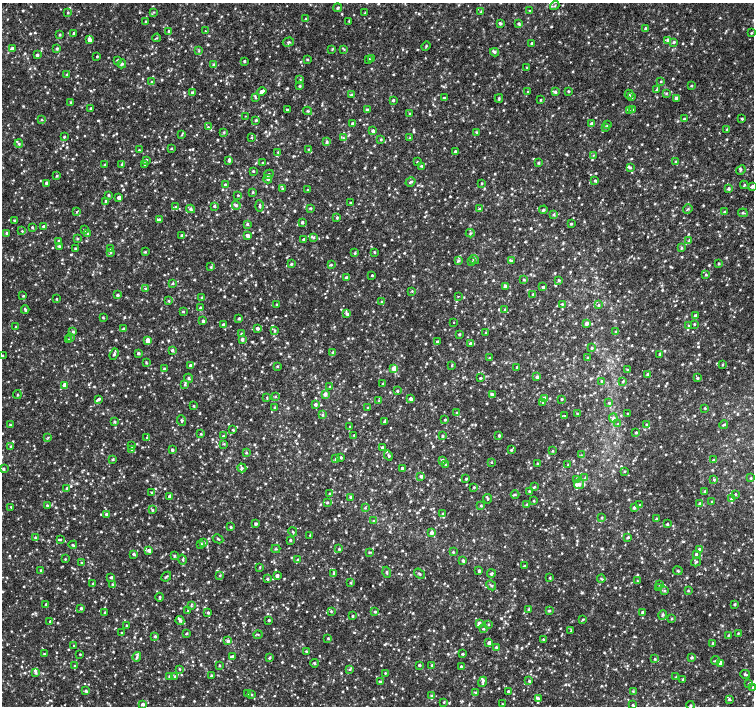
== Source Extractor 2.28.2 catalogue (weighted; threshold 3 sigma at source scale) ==
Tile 10 of 4 x 4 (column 2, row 3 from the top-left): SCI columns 1503-3005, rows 1575-2981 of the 6016 x 6028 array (HDU 1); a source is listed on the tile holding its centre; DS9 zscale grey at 2 x 2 block average (1 PNG px = mean of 2 x 2 image px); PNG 756 x 708 px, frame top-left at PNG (2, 3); each listed source drawn as its Kron ellipse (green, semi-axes under 4 px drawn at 4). Shown black and unused: <1% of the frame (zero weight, under 2 of 3 exposures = <1% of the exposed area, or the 3 px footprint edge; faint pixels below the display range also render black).
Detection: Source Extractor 2.28.2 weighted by HDU 2 'WHT'; one run over the whole footprint, this tile lists its part. Background 0.00558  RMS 0.003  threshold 0.0133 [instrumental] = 3 sigma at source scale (4.5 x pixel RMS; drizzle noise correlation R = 1.50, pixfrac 1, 0.0396/0.0396 arcsec/px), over >= 5 px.
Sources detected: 1494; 3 coinciding with a brighter row at this scale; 26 inside a brighter listed object's ellipse — not listed separately; of the other 1465, all 500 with FLUX_AUTO >= 0.654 (the completeness limit of this list) listed and drawn (965 fainter detections not listed), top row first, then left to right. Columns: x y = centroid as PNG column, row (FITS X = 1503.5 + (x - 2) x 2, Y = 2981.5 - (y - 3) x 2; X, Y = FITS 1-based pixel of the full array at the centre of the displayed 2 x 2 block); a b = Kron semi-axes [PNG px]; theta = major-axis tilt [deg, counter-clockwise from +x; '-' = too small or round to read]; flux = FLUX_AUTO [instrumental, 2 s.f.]
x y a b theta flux
555 6 5 3 - 0.84
337 8 4 2 - 0.98
481 11 4 2 - 0.67
530 11 3 3 - 0.86
153 12 3 3 - 0.66
68 13 3 3 - 0.71
365 13 3 3 - 0.71
306 19 3 2 - 0.71
146 21 2 2 - 0.78
349 21 3 2 - 0.66
500 23 3 2 - 1.3
519 23 3 3 - 1.4
645 28 3 3 - 1.1
169 31 3 3 - 1.7
205 31 2 2 - 0.71
73 33 4 2 - 0.84
751 33 3 2 - 0.66
60 35 3 3 - 0.81
157 38 4 3 - 0.79
89 40 3 2 - 4.4
668 40 4 3 - 2
288 42 5 3 - 1.1
674 42 3 3 - 0.95
532 43 3 3 - 1.5
426 46 5 2 - 0.7
13 49 3 3 - 3.2
57 49 3 3 - 1.2
332 49 3 3 - 0.67
344 49 4 3 - 0.78
199 51 3 3 - 0.68
494 52 4 3 - 1.1
37 55 2 2 - 1.7
97 56 3 2 - 0.81
372 58 3 3 - 1.1
307 59 3 2 - 0.76
369 59 3 3 - 1.1
117 60 4 3 - 0.84
244 61 3 2 - 0.86
122 64 4 3 - 1.2
213 64 3 3 - 0.81
527 68 3 2 - 0.7
67 74 3 3 - 1.1
300 80 3 3 - 0.7
661 81 3 2 - 0.68
152 82 3 3 - 1.1
300 86 3 3 - 0.87
691 86 2 2 - 0.8
657 90 4 3 - 1.1
568 91 3 3 - 0.86
262 92 5 3 - 2.8
528 92 3 2 - 0.73
555 92 4 4 - 1.6
192 93 4 3 - 1.8
666 93 3 3 - 0.81
629 94 4 3 - 0.72
351 95 3 3 - 0.9
256 97 4 3 - 0.84
631 97 3 2 - 1.5
444 98 4 2 - 1.6
499 98 4 2 - 0.92
677 98 4 3 - 3.6
393 100 2 2 - 1.1
540 100 3 2 - 0.72
70 102 3 2 - 0.73
91 108 2 2 - 0.69
287 110 2 2 - 0.85
367 110 2 2 - 2.4
632 110 4 3 - 0.72
308 111 4 3 - 0.82
630 111 3 3 - 0.81
410 114 3 2 - 0.91
245 116 2 2 - 0.68
684 119 3 2 - 0.76
742 119 2 2 - 1
42 120 3 3 - 0.71
256 120 3 3 - 0.81
352 123 3 2 - 0.86
592 123 3 3 - 2.7
607 125 3 3 - 0.73
208 127 3 3 - 0.82
605 128 4 3 - 0.67
727 129 3 3 - 0.86
373 131 4 3 - 2.1
224 132 3 3 - 0.84
477 132 3 3 - 0.8
182 135 4 3 - 0.68
64 137 3 3 - 0.87
251 138 2 2 - 1.8
343 138 3 3 - 0.81
410 138 3 3 - 0.69
381 139 3 3 - 0.71
327 142 3 3 - 1.3
19 144 4 4 - 1.1
171 149 3 2 - 0.67
308 149 4 3 - 0.87
139 150 3 2 - 0.81
455 151 3 3 - 1.1
278 152 3 2 - 0.67
593 155 3 3 - 0.75
146 160 4 3 - 1.1
229 160 4 2 - 1.4
417 162 3 2 - 0.69
676 162 3 3 - 0.97
262 163 3 3 - 0.69
538 163 3 3 - 1
122 164 3 3 - 0.85
105 165 3 2 - 0.85
145 165 3 3 - 0.69
421 166 3 3 - 0.77
630 167 3 3 - 1
741 170 5 2 - 0.73
253 171 3 2 - 0.74
269 174 5 3 - 1.1
57 176 3 2 - 0.77
268 179 4 3 - 1.2
595 181 3 3 - 1
410 182 5 2 - 1.2
46 183 3 2 - 2
482 183 3 3 - 0.7
225 184 3 3 - 0.66
744 185 4 2 - 0.76
752 186 3 3 - 1.5
282 189 3 3 - 0.87
728 189 3 3 - 1.4
308 190 2 2 - 1.1
253 192 3 3 - 0.66
108 195 3 2 - 1.1
238 195 3 2 - 0.66
119 197 3 3 - 3.5
106 201 3 3 - 0.82
350 203 3 3 - 0.75
236 205 4 3 - 1.4
214 206 3 3 - 1
260 206 5 3 - 1.2
175 207 3 3 - 0.97
310 208 3 3 - 0.73
191 209 4 4 - 1.5
480 209 3 3 - 0.96
688 209 5 3 - 0.89
543 210 4 3 - 1.2
76 212 3 2 - 0.66
725 212 3 3 - 1
743 213 5 3 - 0.97
554 214 4 3 - 1
337 217 3 3 - 0.85
159 219 3 3 - 0.9
14 220 3 2 - 0.68
302 222 3 2 - 1.5
247 224 3 3 - 1.2
571 224 2 2 - 0.94
32 227 3 2 - 0.74
44 227 3 3 - 2.3
84 230 4 3 - 1.1
22 231 3 2 - 0.7
7 233 3 3 - 1.6
87 233 3 3 - 0.94
470 233 4 4 - 1.1
181 235 3 2 - 0.96
248 235 3 3 - 3.6
314 237 3 3 - 0.85
77 239 3 2 - 0.72
303 239 3 2 - 1.2
58 241 3 3 - 1.1
689 241 4 3 - 1.1
59 246 3 3 - 1
75 248 2 2 - 0.9
681 248 4 3 - 1
110 249 3 3 - 1.1
145 252 3 3 - 0.74
374 252 3 2 - 0.79
111 253 3 3 - 0.67
355 253 3 2 - 0.71
474 260 5 3 - 1.4
458 261 4 3 - 1.2
511 261 3 2 - 0.66
472 262 3 3 - 0.68
291 264 3 3 - 1
719 264 3 2 - 0.91
331 265 3 3 - 0.71
211 267 3 3 - 0.82
706 274 3 3 - 0.91
372 275 2 2 - 0.93
346 278 3 3 - 1.8
524 280 4 3 - 0.92
559 280 3 3 - 0.76
173 283 4 3 - 0.78
505 287 3 3 - 3
543 287 3 3 - 1.2
146 289 3 3 - 0.81
412 291 3 3 - 0.68
533 294 3 2 - 0.81
117 295 3 2 - 1.7
23 296 3 2 - 0.69
202 297 3 3 - 0.91
458 297 2 2 - 0.74
56 299 2 2 - 0.67
169 301 3 3 - 0.76
381 302 3 3 - 0.71
562 304 3 2 - 0.79
277 305 3 3 - 0.85
598 305 3 3 - 0.73
200 308 3 3 - 0.89
25 310 4 2 - 1.2
505 310 3 3 - 1
183 312 3 3 - 0.68
347 314 4 3 - 1.4
696 316 3 3 - 3.6
103 317 3 2 - 0.77
239 318 3 2 - 1.1
203 321 3 3 - 1.5
454 323 2 2 - 0.7
586 323 3 3 - 2.6
223 324 2 2 - 1.2
694 324 2 2 - 0.79
688 325 3 3 - 0.73
16 327 2 2 - 0.86
257 328 2 2 - 2.5
124 329 3 3 - 2
275 331 4 3 - 0.94
616 331 4 3 - 0.84
73 332 3 3 - 0.95
486 333 2 2 - 0.83
242 334 3 3 - 0.73
459 334 3 2 - 0.94
71 337 3 2 - 0.66
242 339 3 3 - 2.1
68 340 3 3 - 0.85
147 340 3 3 - 8.5
437 342 3 2 - 1.3
470 344 3 3 - 1.2
592 348 3 3 - 0.92
172 350 3 3 - 1.4
333 352 3 3 - 1
138 353 2 2 - 1.6
114 354 6 3 70 1.2
660 354 3 3 - 0.68
2 356 2 2 - 0.96
490 358 3 2 - 0.85
588 358 3 3 - 0.73
146 363 4 3 - 0.85
722 364 3 3 - 0.74
190 365 3 3 - 1.7
452 365 3 2 - 0.73
277 366 3 3 - 0.71
517 367 2 2 - 0.85
164 369 3 2 - 1.1
394 369 3 3 - 13
628 370 3 3 - 0.76
648 374 3 3 - 0.85
537 377 3 3 - 1.8
189 378 4 3 - 1
480 378 3 2 - 0.76
697 378 3 3 - 1.1
601 381 3 3 - 0.78
623 381 3 3 - 0.79
185 384 3 3 - 0.94
383 384 2 2 - 0.73
65 385 3 3 - 8.5
330 387 3 3 - 0.99
397 391 3 3 - 0.96
325 394 3 3 - 3
17 395 4 3 - 0.66
492 395 3 3 - 2.5
267 397 4 3 - 0.71
275 397 3 3 - 0.72
98 399 4 3 - 1.4
411 399 3 2 - 2.4
544 399 3 3 - 5.7
561 399 2 2 - 0.83
379 401 3 2 - 0.89
543 403 3 3 - 0.69
609 403 4 3 - 0.9
315 404 3 3 - 1.6
194 406 2 2 - 0.79
275 407 3 3 - 0.7
368 407 3 2 - 0.77
705 408 3 3 - 0.71
457 413 3 3 - 1.3
577 414 3 2 - 0.74
628 414 2 2 - 0.84
323 415 3 3 - 1
564 415 2 2 - 0.87
613 418 4 4 - 1.8
181 420 5 2 - 0.82
445 420 2 2 - 0.82
115 421 3 3 - 0.94
384 421 4 2 - 1.2
618 424 3 3 - 0.78
10 425 2 2 - 0.7
647 425 3 3 - 0.98
724 425 4 2 - 0.8
350 427 3 2 - 0.79
233 430 3 2 - 0.91
636 432 3 2 - 0.87
201 434 2 2 - 0.67
354 435 2 2 - 0.66
499 435 3 3 - 1.1
223 436 3 3 - 0.85
442 436 3 2 - 1.1
48 437 3 2 - 0.68
147 438 3 3 - 0.77
224 444 3 3 - 0.7
132 446 3 3 - 0.84
11 447 3 3 - 1.7
382 448 3 2 - 1.4
132 450 3 3 - 0.67
172 450 3 2 - 1.4
511 450 3 3 - 0.85
552 451 3 2 - 0.68
246 453 3 3 - 0.86
581 455 4 3 - 0.8
388 456 5 3 - 0.86
341 457 3 3 - 1.1
113 459 3 2 - 0.83
336 459 4 3 - 0.9
442 460 3 3 - 1.6
713 460 3 3 - 0.81
492 462 3 2 - 0.65
537 463 3 3 - 0.68
446 465 3 3 - 0.66
568 465 3 3 - 0.74
242 468 4 4 - 1.5
402 468 2 2 - 1.4
3 469 3 3 - 1.2
624 471 3 3 - 0.68
421 476 3 3 - 1.6
585 478 3 3 - 0.79
751 478 3 2 - 0.72
466 479 3 3 - 0.8
714 479 4 3 - 0.75
577 480 4 2 - 0.68
579 484 5 4 - 2.2
474 487 3 2 - 0.75
534 487 3 3 - 0.83
67 488 3 2 - 1
152 492 3 3 - 0.76
530 492 4 3 - 1.2
705 492 3 3 - 1.1
329 494 2 2 - 0.69
515 494 4 3 - 0.89
735 494 3 3 - 0.69
169 496 3 3 - 2
351 497 3 3 - 1.2
488 499 4 3 - 0.79
731 499 4 3 - 0.95
534 501 3 3 - 0.7
712 501 3 2 - 0.67
327 503 3 2 - 0.96
700 503 3 3 - 1
527 504 3 3 - 0.77
47 505 3 2 - 0.77
640 505 3 3 - 0.8
481 506 3 2 - 0.89
11 507 3 3 - 0.71
365 508 3 3 - 0.81
634 508 3 3 - 1.8
152 510 3 3 - 0.91
443 513 3 3 - 0.88
106 514 3 2 - 1.7
602 517 3 3 - 0.87
656 519 3 3 - 0.83
374 521 3 3 - 0.97
255 524 3 3 - 1.2
667 524 3 3 - 0.89
230 527 3 2 - 1
293 532 5 3 - 0.73
431 533 4 3 - 2.1
310 535 3 2 - 0.72
628 537 3 2 - 0.89
35 538 3 2 - 0.72
61 539 4 3 - 0.87
218 539 5 3 - 0.84
290 540 3 2 - 0.92
204 542 3 3 - 0.72
201 544 3 2 - 1.2
73 545 4 2 - 0.83
276 549 4 3 - 0.74
339 549 3 2 - 0.95
699 549 3 3 - 1.2
149 550 3 3 - 2.8
369 552 3 3 - 0.76
453 552 4 3 - 0.83
134 554 3 3 - 1.6
696 554 3 2 - 1
174 556 3 3 - 0.87
65 559 2 2 - 0.66
298 559 3 3 - 0.75
183 560 5 3 - 1.1
463 560 4 2 - 1.4
696 562 5 3 - 0.89
82 563 4 3 - 0.83
524 566 3 2 - 0.86
260 567 4 3 - 0.66
41 570 3 3 - 0.84
479 571 2 2 - 1.5
678 571 5 2 - 0.75
387 572 5 2 - 0.98
333 574 4 3 - 1
419 574 6 3 -39 1.1
491 574 4 3 - 1.2
220 575 3 3 - 0.71
277 576 2 2 - 2.3
111 577 3 2 - 1.1
166 577 5 2 - 0.95
550 578 3 2 - 0.7
268 579 3 3 - 0.98
601 579 4 3 - 0.7
637 581 4 3 - 0.86
351 583 4 3 - 0.96
93 584 4 2 - 1.1
112 584 3 3 - 0.97
491 585 5 3 - 1.1
659 585 3 3 - 0.75
659 588 3 2 - 0.68
665 591 3 3 - 0.74
688 591 3 3 - 0.77
160 597 4 2 - 0.72
46 604 3 2 - 0.74
735 604 2 2 - 1.1
191 606 3 3 - 0.68
81 608 3 3 - 1.5
529 609 3 3 - 0.88
188 611 3 2 - 0.74
331 611 4 3 - 0.88
549 611 3 2 - 0.93
105 612 3 2 - 0.68
375 612 3 2 - 0.87
642 612 3 3 - 1.6
208 613 3 2 - 1.1
662 615 5 3 - 1.2
352 616 2 2 - 0.96
672 618 3 3 - 0.67
583 619 4 3 - 0.76
180 620 4 3 - 1.8
268 620 3 3 - 0.92
50 621 2 2 - 0.76
479 623 3 3 - 2.1
488 624 3 2 - 0.79
126 625 3 2 - 0.69
483 629 3 3 - 0.86
571 631 3 2 - 0.68
122 633 3 3 - 0.79
187 633 3 2 - 0.85
738 633 3 2 - 0.69
258 635 4 2 - 0.65
728 635 3 2 - 0.75
155 636 3 3 - 1.3
328 638 3 2 - 0.83
543 640 3 3 - 0.76
228 641 4 3 - 1.7
489 643 3 3 - 3.2
713 643 3 2 - 0.82
74 646 3 2 - 0.92
496 647 3 3 - 1
306 651 3 2 - 0.72
44 654 2 2 - 0.67
80 654 2 2 - 0.66
463 654 3 2 - 1
137 657 5 3 - 1.3
232 657 4 3 - 1.9
691 657 3 3 - 1.3
269 658 3 2 - 1
655 659 3 3 - 0.73
715 660 4 2 - 0.7
314 663 4 3 - 0.87
721 663 3 3 - 5.5
219 665 2 2 - 0.72
419 665 2 2 - 1.3
432 665 3 2 - 1.1
75 666 3 3 - 1.3
461 667 3 2 - 1.3
179 669 3 3 - 0.69
349 669 4 3 - 0.94
36 673 3 3 - 1.3
385 673 2 2 - 0.65
745 674 5 4 - 1.1
211 675 4 3 - 0.71
169 676 3 3 - 1.3
175 676 4 4 - 1.2
676 677 3 2 - 0.69
683 679 2 2 - 1.2
529 681 3 2 - 0.89
380 682 3 2 - 2.2
483 682 5 4 - 1.8
749 684 3 2 - 0.98
753 687 3 2 - 0.71
86 691 4 3 - 1.6
508 691 3 3 - 1
633 691 3 3 - 0.68
248 693 3 3 - 0.88
476 693 3 3 - 0.82
252 695 3 2 - 0.69
432 695 3 3 - 0.82
538 699 3 3 - 1.5
729 699 3 3 - 1.2
444 702 2 2 - 0.68
143 704 3 3 - 2.3
502 704 3 3 - 0.66
633 705 3 2 - 0.96
691 705 4 3 - 1.1
Isophote crosses this tile's border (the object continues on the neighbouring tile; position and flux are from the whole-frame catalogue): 4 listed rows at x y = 752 186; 2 356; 753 687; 691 705